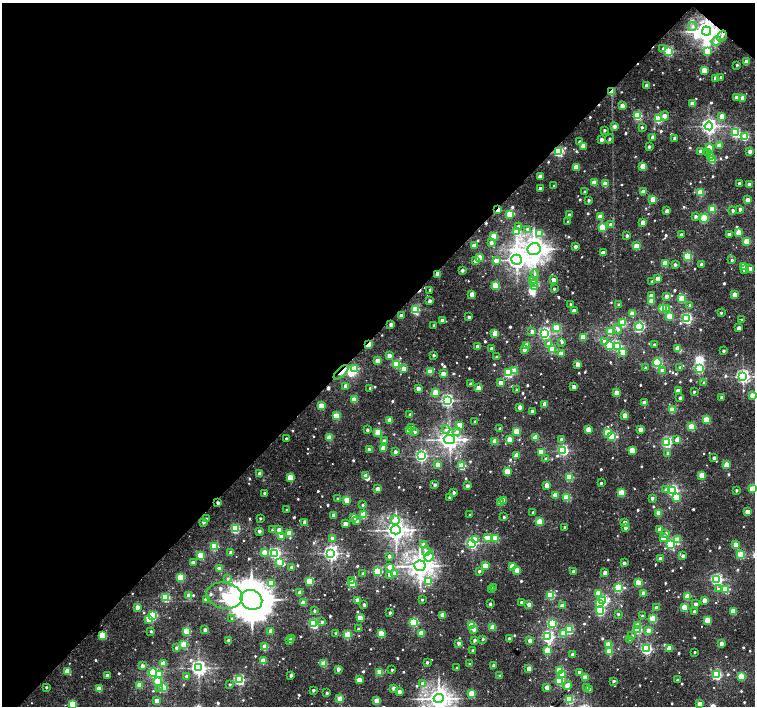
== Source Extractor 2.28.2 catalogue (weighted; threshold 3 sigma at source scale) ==
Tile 2 of 4 x 4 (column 2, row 1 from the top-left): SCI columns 1509-3013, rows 4456-5863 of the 6022 x 6028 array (HDU 1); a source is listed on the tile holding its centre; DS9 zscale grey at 2 x 2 block average (1 PNG px = mean of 2 x 2 image px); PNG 757 x 708 px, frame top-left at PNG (2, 3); each listed source drawn as its Kron ellipse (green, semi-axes under 4 px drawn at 4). Shown black and unused: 48% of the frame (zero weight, under 3 of 5 exposures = <1% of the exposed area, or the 3 px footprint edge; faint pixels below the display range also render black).
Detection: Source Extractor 2.28.2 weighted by HDU 2 'WHT'; one run over the whole footprint, this tile lists its part. Background 0.0162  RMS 0.0019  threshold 0.00867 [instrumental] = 3 sigma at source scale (4.5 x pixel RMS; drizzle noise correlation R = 1.50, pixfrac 1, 0.0396/0.0396 arcsec/px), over >= 5 px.
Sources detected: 758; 7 inside a brighter object's white glare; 6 cosmic-ray / hot-pixel residue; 1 long thin detection or spike segment (spike, bleed or trail) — neither listed nor drawn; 9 inside a brighter listed object's ellipse — not listed separately; of the other 735, all 500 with FLUX_AUTO >= 0.863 (the completeness limit of this list) listed and drawn (235 fainter detections not listed), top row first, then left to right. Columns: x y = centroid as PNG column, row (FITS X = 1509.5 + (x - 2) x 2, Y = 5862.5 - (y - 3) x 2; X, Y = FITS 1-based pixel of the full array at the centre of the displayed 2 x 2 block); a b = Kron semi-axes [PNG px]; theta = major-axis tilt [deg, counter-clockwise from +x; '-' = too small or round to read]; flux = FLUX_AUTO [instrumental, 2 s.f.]
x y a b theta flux
692 26 4 4 - 0.95
706 31 4 4 - 430
722 36 6 4 57 1.6
716 41 5 4 - 2.7
663 49 3 3 - 1.3
668 51 3 3 - 49
708 51 4 3 - 10
746 62 3 3 - 9.2
737 65 3 2 - 0.91
704 70 3 3 - 12
721 77 3 2 - 1.7
716 78 3 2 - 3.1
647 85 3 2 - 4.4
612 92 4 2 - 12
736 97 2 2 - 2.3
743 98 3 3 - 7.1
692 103 3 3 - 6.5
622 106 3 2 - 4.6
638 116 3 3 - 33
665 116 4 3 - 2.7
722 116 3 3 - 6.1
659 119 3 3 - 32
615 126 3 2 - 2.4
709 126 4 4 - 150
642 127 3 2 - 1
604 130 2 2 - 1.1
736 133 3 3 - 44
745 137 3 3 - 21
652 138 3 2 - 3.9
675 138 3 2 - 2.7
602 139 3 2 - 2.9
609 139 4 3 - 0.97
580 142 3 2 - 3.1
719 145 3 2 - 5.1
583 146 3 3 - 6.8
649 147 2 2 - 1.5
709 148 3 3 - 9
701 151 3 2 - 2.8
750 151 3 2 - 3
559 152 3 3 - 51
708 153 4 3 - 1.9
711 156 3 2 - 5.3
713 160 3 3 - 18
643 166 3 3 - 11
576 167 3 3 - 7.7
540 176 3 2 - 4.8
594 183 3 3 - 8.7
605 184 3 3 - 9.7
740 184 2 2 - 2.7
749 184 3 2 - 3
554 186 2 2 - 0.97
540 188 2 2 - 2.8
585 192 2 2 - 1.7
643 192 3 3 - 6.9
700 192 3 3 - 17
653 199 3 3 - 10
588 200 2 2 - 1.3
747 200 3 2 - 4.7
713 209 3 3 - 19
740 209 2 2 - 1.7
498 210 3 2 - 6.6
733 210 2 2 - 1.8
667 211 3 2 - 4
510 214 3 3 - 19
569 215 2 2 - 2.3
695 216 3 2 - 1.5
600 217 3 3 - 8.6
704 218 5 3 - 27
568 222 2 2 - 1.3
643 222 3 3 - 6.8
611 225 3 2 - 3.1
519 226 3 3 - 1.7
602 227 3 3 - 22
528 229 3 3 - 1.7
517 232 3 3 - 19
739 232 3 3 - 11
539 233 3 3 - 8.2
681 235 3 2 - 3
729 235 3 2 - 3.3
494 236 3 3 - 14
627 236 2 2 - 1.6
747 241 3 3 - 15
491 243 2 2 - 2.1
474 245 3 2 - 5.9
576 246 2 2 - 2.4
637 246 3 3 - 13
534 249 6 6 - 450
603 253 3 2 - 3.3
688 256 3 3 - 30
479 257 3 3 - 7.8
496 260 3 3 - 3.5
516 260 5 5 - 240
732 260 3 2 - 0.98
476 261 3 2 - 3.1
665 263 3 3 - 15
675 264 3 3 - 1.3
702 265 3 2 - 4.7
743 266 3 3 - 7.4
745 269 3 2 - 2.9
750 269 3 3 - 5.8
462 270 2 2 - 1.9
438 274 3 2 - 8.1
535 274 4 4 - 0.98
658 278 3 2 - 5.2
533 280 3 2 - 8.5
554 280 3 2 - 4.4
652 282 2 2 - 1.4
534 283 3 3 - 25
496 286 3 3 - 20
535 286 3 3 - 4.1
554 289 2 2 - 0.96
430 290 2 2 - 1.3
472 294 3 2 - 5
734 294 3 2 - 6.9
651 295 3 2 - 3.3
667 296 3 2 - 3.3
682 298 4 3 - 21
430 301 2 2 - 2.5
651 301 3 3 - 8.2
570 304 2 2 - 0.86
619 305 2 2 - 1.7
690 305 3 3 - 1.3
666 308 3 3 - 1.7
663 309 3 3 - 19
415 310 3 3 - 36
574 311 3 2 - 5.5
721 313 2 2 - 1.1
632 314 3 3 - 8
401 316 3 2 - 4.6
669 316 3 3 - 11
469 317 2 2 - 1.9
687 318 3 3 - 60
442 320 3 2 - 3.8
742 320 2 2 - 1.1
623 323 3 3 - 23
391 324 2 2 - 2.9
434 325 2 2 - 1.2
639 327 4 3 - 58
557 328 3 3 - 22
739 328 3 2 - 4.2
618 329 5 3 - 1.7
532 331 3 2 - 2.4
610 332 3 3 - 15
495 333 3 3 - 12
544 333 3 3 - 82
583 337 3 3 - 13
562 342 3 3 - 0.88
605 342 3 3 - 4
368 344 3 2 - 21
549 344 3 3 - 5.5
654 344 2 2 - 1.1
609 345 3 3 - 26
478 346 3 2 - 4.4
527 346 3 3 - 15
617 346 3 3 - 39
678 348 3 3 - 7.9
492 349 2 2 - 2.4
525 349 3 2 - 3
552 350 3 3 - 19
723 351 2 2 - 1.7
623 352 3 3 - 9.2
561 353 3 2 - 5.1
434 355 2 2 - 1.3
389 356 3 2 - 5.2
497 357 3 2 - 1
377 361 3 3 - 9.8
657 363 4 3 - 48
396 364 3 3 - 26
578 364 3 2 - 5.1
680 367 3 2 - 1.2
404 368 3 2 - 4.5
646 368 2 2 - 1.6
699 368 3 3 - 48
354 369 3 3 - 23
515 370 3 3 - 6.6
662 371 3 2 - 4.1
341 372 9 3 44 3.1
430 372 3 3 - 8
443 373 3 2 - 5.5
508 373 3 3 - 41
743 376 4 3 - 120
501 383 3 2 - 6.2
704 383 3 2 - 1.9
470 384 2 2 - 1
346 386 3 2 - 5.3
574 387 2 2 - 3.1
370 388 2 2 - 1
418 388 2 2 - 3.5
478 388 3 2 - 7.9
517 390 2 2 - 1.6
678 391 3 2 - 4.5
435 392 3 3 - 11
694 392 2 2 - 1.1
617 393 3 3 - 8.9
752 395 3 2 - 4.7
722 397 2 2 - 1.9
680 398 2 2 - 1.6
354 400 3 3 - 15
447 400 3 3 - 99
644 403 3 2 - 6.4
545 404 3 2 - 7
321 406 3 3 - 13
520 407 2 2 - 3.9
672 410 3 3 - 16
532 411 2 2 - 2.1
410 414 2 2 - 1.4
625 415 3 2 - 7.8
336 416 3 3 - 18
390 420 3 2 - 8.8
706 420 3 3 - 17
475 422 2 2 - 1.5
459 425 3 2 - 5.6
412 427 3 2 - 1
691 427 3 3 - 24
500 428 2 2 - 1.1
446 429 4 3 - 1.2
588 429 3 3 - 8.8
640 429 3 2 - 4
367 430 2 2 - 1.4
410 431 3 3 - 16
378 432 3 3 - 18
415 432 3 2 - 1.2
457 432 4 4 - 1.4
517 432 3 3 - 17
607 432 3 3 - 16
535 437 3 3 - 8.9
612 437 3 3 - 24
286 438 2 2 - 1.1
330 438 3 3 - 16
449 439 5 4 - 250
509 439 3 3 - 7.9
561 439 2 2 - 2.2
677 440 3 2 - 4.3
384 441 3 2 - 3
495 441 3 3 - 12
667 442 3 3 - 58
383 448 3 3 - 11
369 450 2 2 - 3.4
563 450 3 3 - 59
632 450 3 3 - 15
395 452 2 2 - 2.3
541 452 3 3 - 18
668 454 3 2 - 2.7
516 455 3 3 - 7.2
421 456 3 3 - 87
714 458 2 2 - 1.9
546 459 2 2 - 1.6
438 465 3 2 - 5.7
726 465 3 3 - 12
462 466 3 3 - 25
507 471 3 3 - 13
260 474 3 2 - 4.7
702 475 3 3 - 15
366 476 3 2 - 6.8
290 477 3 3 - 13
569 477 3 3 - 25
601 483 2 2 - 1.2
435 485 2 2 - 2.2
547 485 3 2 - 6.5
467 486 2 2 - 2.5
378 489 3 2 - 6.6
752 489 3 3 - 14
666 490 4 3 - 2.1
672 490 3 3 - 74
736 490 2 2 - 1.2
454 492 2 2 - 1.6
264 493 2 2 - 1.5
621 493 3 3 - 19
555 495 3 3 - 7.7
449 497 2 2 - 0.86
677 497 3 3 - 14
567 498 3 3 - 19
652 498 2 2 - 2.3
338 499 2 2 - 1.5
347 500 3 3 - 11
504 500 3 2 - 1.5
218 503 2 2 - 2.4
500 503 3 2 - 7.2
363 505 2 2 - 0.9
287 510 2 2 - 0.92
533 512 2 2 - 1.1
748 512 3 2 - 6.6
659 513 3 3 - 9
333 515 2 2 - 4
364 515 3 3 - 19
470 515 2 2 - 0.95
354 517 3 2 - 5
504 517 2 2 - 1.1
260 518 2 2 - 0.95
207 519 2 2 - 2.2
395 520 5 4 - 5.9
357 521 3 2 - 1.7
203 522 2 2 - 1.7
305 522 2 2 - 3.5
540 522 3 3 - 18
625 523 3 2 - 7.3
345 524 3 2 - 6
565 527 2 2 - 1.4
625 528 2 2 - 2
235 529 3 3 - 40
660 529 2 2 - 4.5
273 530 2 2 - 2.4
279 530 2 2 - 4.2
396 530 5 4 - 320
259 531 2 2 - 1.6
289 533 3 3 - 15
666 533 3 3 - 1.9
282 537 3 2 - 6.4
332 538 3 3 - 2.4
488 538 3 3 - 7.1
495 538 3 3 - 17
663 538 3 2 - 7.3
475 540 4 4 - 4.2
677 540 3 3 - 20
471 543 3 3 - 80
424 544 3 3 - 2.5
670 545 3 3 - 33
736 545 3 3 - 11
214 546 3 3 - 34
426 551 5 4 - 1.6
264 552 3 2 - 6.2
231 553 3 2 - 3.8
275 553 3 3 - 71
331 553 4 4 - 160
200 555 3 3 - 16
741 555 3 3 - 21
389 556 3 2 - 1.2
429 556 5 4 - 8.5
683 556 2 2 - 2.4
660 559 2 2 - 5.5
193 562 2 2 - 4
280 562 3 3 - 16
624 563 2 2 - 2.1
420 566 5 5 - 470
485 566 3 3 - 14
512 566 3 3 - 14
292 567 2 2 - 2.3
390 567 3 2 - 5.1
219 569 3 2 - 3.8
517 570 3 2 - 6
378 571 3 3 - 36
479 571 3 2 - 1.4
573 572 2 2 - 2.6
363 573 2 2 - 1.1
605 573 2 2 - 4.6
395 574 3 3 - 7.4
390 575 3 3 - 2.6
180 577 3 3 - 23
228 578 3 3 - 1.1
717 579 3 3 - 82
351 580 3 3 - 2.7
310 581 3 3 - 25
428 582 3 3 - 15
271 583 3 3 - 14
638 583 3 3 - 17
353 584 3 3 - 24
493 587 2 2 - 1.6
618 588 3 3 - 33
718 589 3 3 - 1.5
492 590 2 2 - 1.2
726 590 3 3 - 21
300 593 3 2 - 5.9
598 593 3 3 - 7.9
644 593 3 2 - 6.9
550 595 3 3 - 29
189 596 3 3 - 9.1
225 596 18 13 -12 24
688 596 3 3 - 13
165 598 3 3 - 36
206 600 3 2 - 4.9
251 600 11 9 -28 1300
357 600 2 2 - 4.1
422 600 2 2 - 0.86
704 600 2 2 - 4.8
603 601 3 3 - 48
521 602 2 2 - 2.1
303 603 3 3 - 8.9
490 604 2 2 - 1.7
529 604 2 2 - 3.5
599 604 3 3 - 17
695 604 2 2 - 2.8
364 605 3 2 - 1.8
562 606 3 2 - 5.8
137 607 3 2 - 5.4
684 607 3 3 - 14
656 608 2 2 - 3.4
600 610 4 3 - 35
314 611 2 2 - 1.3
694 611 2 2 - 1.4
733 611 3 3 - 13
390 613 2 2 - 1.4
618 614 2 2 - 1.1
442 615 2 2 - 5.4
152 616 3 3 - 35
642 616 2 2 - 1.7
360 618 3 3 - 11
149 619 3 3 - 14
232 619 3 3 - 1.4
653 619 3 3 - 25
707 620 3 3 - 14
322 622 3 3 - 1.6
414 622 3 3 - 37
552 623 3 3 - 29
314 624 3 3 - 51
472 626 3 3 - 20
638 626 3 3 - 8.4
493 627 3 3 - 12
358 629 2 2 - 1.5
569 629 3 3 - 25
205 630 2 2 - 3.3
474 630 3 2 - 2.1
638 630 3 3 - 29
649 630 2 2 - 4
151 631 2 2 - 0.96
187 631 3 3 - 23
271 631 3 2 - 6.4
336 633 2 2 - 1.6
422 633 3 3 - 9.5
564 633 3 3 - 9.7
381 634 3 3 - 16
102 635 3 3 - 24
348 635 3 3 - 26
632 636 3 3 - 0.97
548 637 4 3 - 78
291 639 3 2 - 4.8
483 639 3 2 - 1
509 639 2 2 - 2.4
630 639 2 2 - 1.9
228 640 2 2 - 1.9
289 640 2 2 - 1.7
474 640 2 2 - 1.9
530 640 2 2 - 3.6
459 643 2 2 - 3
721 643 2 2 - 3.9
184 645 3 3 - 23
608 645 3 3 - 15
265 647 3 3 - 11
176 648 3 2 - 1.6
669 648 3 2 - 7.5
646 649 3 3 - 66
473 650 2 2 - 1.8
547 651 3 3 - 15
610 652 3 3 - 16
694 652 2 2 - 0.92
573 654 2 2 - 3.6
263 661 3 3 - 13
427 662 2 2 - 1.5
163 664 3 3 - 8.9
324 664 3 3 - 18
469 664 2 2 - 1.2
142 666 2 2 - 3
494 666 2 2 - 3.9
199 668 4 4 - 170
457 668 2 2 - 1.1
529 668 2 2 - 6.7
338 669 2 2 - 3.5
392 670 2 2 - 1
560 670 3 3 - 22
67 671 3 3 - 14
153 672 4 3 - 50
380 672 3 3 - 16
579 672 2 2 - 1.9
159 674 3 3 - 11
291 675 2 2 - 1.7
563 675 3 3 - 5.6
716 675 3 3 - 51
107 676 2 2 - 3.4
187 676 2 2 - 2.7
500 676 2 2 - 1.5
585 677 3 2 - 10
741 677 3 3 - 20
239 680 3 3 - 56
359 680 3 2 - 8.3
677 680 2 2 - 1.3
157 681 3 3 - 13
560 681 3 3 - 26
613 681 2 2 - 1.3
230 684 2 2 - 0.86
423 684 3 3 - 2.9
140 685 3 3 - 11
567 685 4 3 - 4.1
46 687 2 2 - 1.1
547 687 3 2 - 5.3
160 688 3 3 - 1.2
163 688 3 3 - 24
394 688 2 2 - 2.7
586 688 2 2 - 1.2
99 689 3 3 - 10
590 689 2 2 - 0.98
313 690 2 2 - 1.6
399 692 2 2 - 3.8
327 693 2 2 - 1.5
472 693 3 3 - 13
439 698 5 4 - 380
340 699 3 3 - 10
569 699 3 3 - 31
157 701 3 2 - 7.4
377 701 3 2 - 9.5
72 704 3 3 - 21
700 704 3 2 - 6.7
Overlapping masked pixels (flux is a lower limit): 8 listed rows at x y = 706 31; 612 92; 559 152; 498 210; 438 274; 368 344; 341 372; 218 503
Isophote crosses this tile's border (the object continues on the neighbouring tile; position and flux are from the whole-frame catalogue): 2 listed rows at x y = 752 489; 72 704